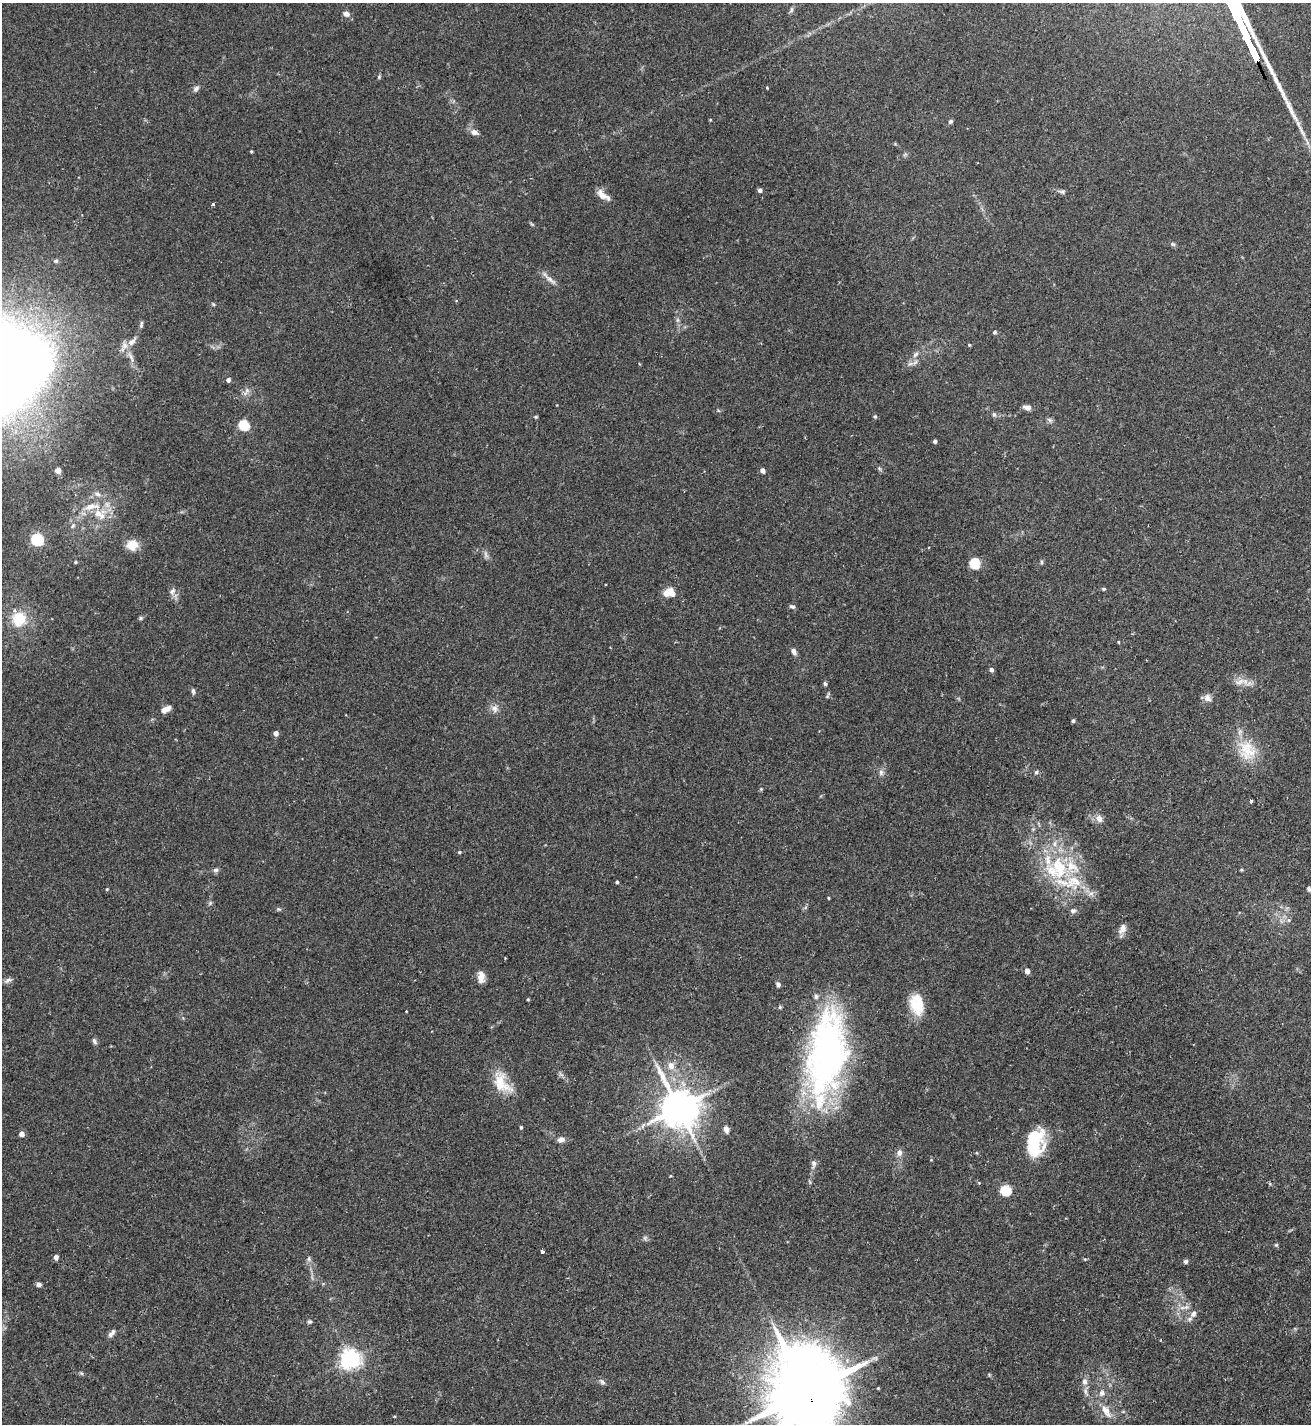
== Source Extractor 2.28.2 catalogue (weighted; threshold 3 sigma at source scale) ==
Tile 6 of 4 x 4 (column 2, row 2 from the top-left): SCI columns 1469-2777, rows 2851-4272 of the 5688 x 5698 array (HDU 1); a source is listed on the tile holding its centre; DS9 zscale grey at full resolution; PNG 1313 x 1426 px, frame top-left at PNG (2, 3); no overlay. Shown black and unused: <1% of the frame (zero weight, under 2 of 3 exposures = <1% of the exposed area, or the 3 px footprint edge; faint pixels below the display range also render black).
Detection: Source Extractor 2.28.2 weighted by HDU 2 'WHT'; one run over the whole footprint, this tile lists its part. Background 0.0713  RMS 0.0061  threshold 0.0274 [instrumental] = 3 sigma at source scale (4.5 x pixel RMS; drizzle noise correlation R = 1.50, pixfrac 1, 0.05/0.05 arcsec/px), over >= 5 px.
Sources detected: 129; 2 inside a brighter object's white glare — not listed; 11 inside a brighter listed object's ellipse — not listed separately; the other 116 listed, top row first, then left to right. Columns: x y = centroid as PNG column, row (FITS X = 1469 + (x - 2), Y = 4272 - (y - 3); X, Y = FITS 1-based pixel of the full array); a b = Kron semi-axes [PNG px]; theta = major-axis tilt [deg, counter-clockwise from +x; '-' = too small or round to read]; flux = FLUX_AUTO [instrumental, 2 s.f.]
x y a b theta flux
791 10 9 5 77 1.3
346 14 8 7 - 2.6
767 88 3 3 - 0.48
196 89 9 6 43 1.8
950 122 6 5 - 1.2
474 132 11 7 -17 2.8
251 151 4 3 - 0.64
760 190 4 4 - 1.9
1062 192 11 4 -17 1.5
603 195 18 7 -36 4.9
213 204 5 3 - 0.79
1173 244 7 4 -43 1.1
56 261 6 5 - 1.1
549 278 27 5 -42 3.5
677 320 7 4 -90 1.2
994 332 5 4 - 1.3
132 342 13 8 37 4.3
969 345 4 4 - 0.69
915 354 10 6 45 2.3
131 357 15 5 -64 3.6
228 380 5 5 - 1.7
247 390 7 7 - 2.1
1027 408 10 6 -12 2.6
994 415 7 5 -74 1.2
875 416 5 4 - 0.81
536 417 5 4 - 0.75
1050 420 8 5 -36 1.4
244 425 5 5 - 42
935 441 4 3 - 1.8
58 470 4 4 - 6.6
763 471 4 4 - 3.3
97 494 9 5 -27 2
100 514 19 14 -24 12
73 526 6 5 - 1.2
37 540 6 6 - 79
132 545 13 12 - 8.5
486 555 10 5 -77 1.9
75 562 4 4 - 0.72
1042 562 6 4 -90 0.83
975 563 5 5 - 47
1104 589 5 4 - 0.83
172 591 10 8 57 2.7
667 593 11 7 50 6.2
792 606 7 5 -28 1.3
141 618 6 5 - 0.91
19 619 16 15 - 18
1118 642 3 3 - 0.56
794 652 9 6 -67 2.2
991 670 5 4 - 2
1240 682 18 6 20 4.1
825 684 4 4 - 1.3
193 691 8 4 -85 1.3
828 696 9 3 68 0.82
1207 698 11 9 -60 3.1
494 708 10 9 - 3.4
166 709 12 6 28 4.4
1073 721 4 3 - 1.2
276 733 5 4 - 3
1247 750 29 23 -70 19
881 772 8 6 -89 2
1036 772 5 5 - 1
761 789 4 4 - 0.61
1251 801 3 3 - 2.2
1099 819 9 8 - 3.7
459 852 4 3 - 0.89
1059 867 36 20 -80 38
216 870 8 6 2 1.5
1241 870 4 4 - 0.71
617 882 4 4 - 0.89
107 889 4 3 - 0.56
1309 889 6 4 -64 1.3
828 898 3 3 - 0.53
210 903 7 4 46 0.93
278 909 6 5 - 0.88
1073 911 8 6 2 1.7
1289 920 6 4 -90 1
1122 929 11 7 68 3.9
1027 971 4 4 - 4
481 977 13 8 -86 5.2
8 980 12 6 22 2.2
778 984 6 5 - 1.5
528 999 4 3 - 0.65
917 1005 26 16 -78 17
94 1041 9 5 -59 1.5
829 1050 82 40 88 210
671 1065 12 9 -69 5
561 1074 8 5 -45 1.5
502 1083 30 18 -56 16
678 1108 12 10 -62 1900
521 1127 4 3 - 0.86
726 1129 7 5 -77 3
22 1134 5 5 - 3.8
1034 1138 25 19 27 23
561 1140 9 7 20 2.9
899 1153 9 7 81 2.8
813 1163 11 6 -82 2.3
671 1176 3 3 - 0.49
1006 1190 5 5 - 47
645 1238 7 6 - 1.2
1276 1245 5 5 - 0.81
542 1252 4 3 - 3.3
56 1257 5 4 - 2.8
309 1259 8 4 82 1.3
1186 1261 5 5 - 1.4
39 1284 5 5 - 2.1
1182 1308 9 4 9 2.2
1193 1314 8 7 - 2.5
309 1322 6 5 - 1.1
111 1333 13 6 47 2.2
350 1359 7 7 - 340
81 1373 6 4 -44 0.82
1085 1381 10 7 -87 3.2
602 1382 9 6 -37 1.7
806 1390 25 18 -70 9100
1102 1393 10 8 72 2.7
1106 1411 20 9 -57 6.5
Overlapping masked pixels (flux is a lower limit): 1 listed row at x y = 806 1390
Isophote crosses this tile's border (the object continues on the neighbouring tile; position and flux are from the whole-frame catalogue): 1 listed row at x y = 806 1390
Unlisted compact peaks at least as high as the median listed source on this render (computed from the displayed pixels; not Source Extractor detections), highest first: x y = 379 77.